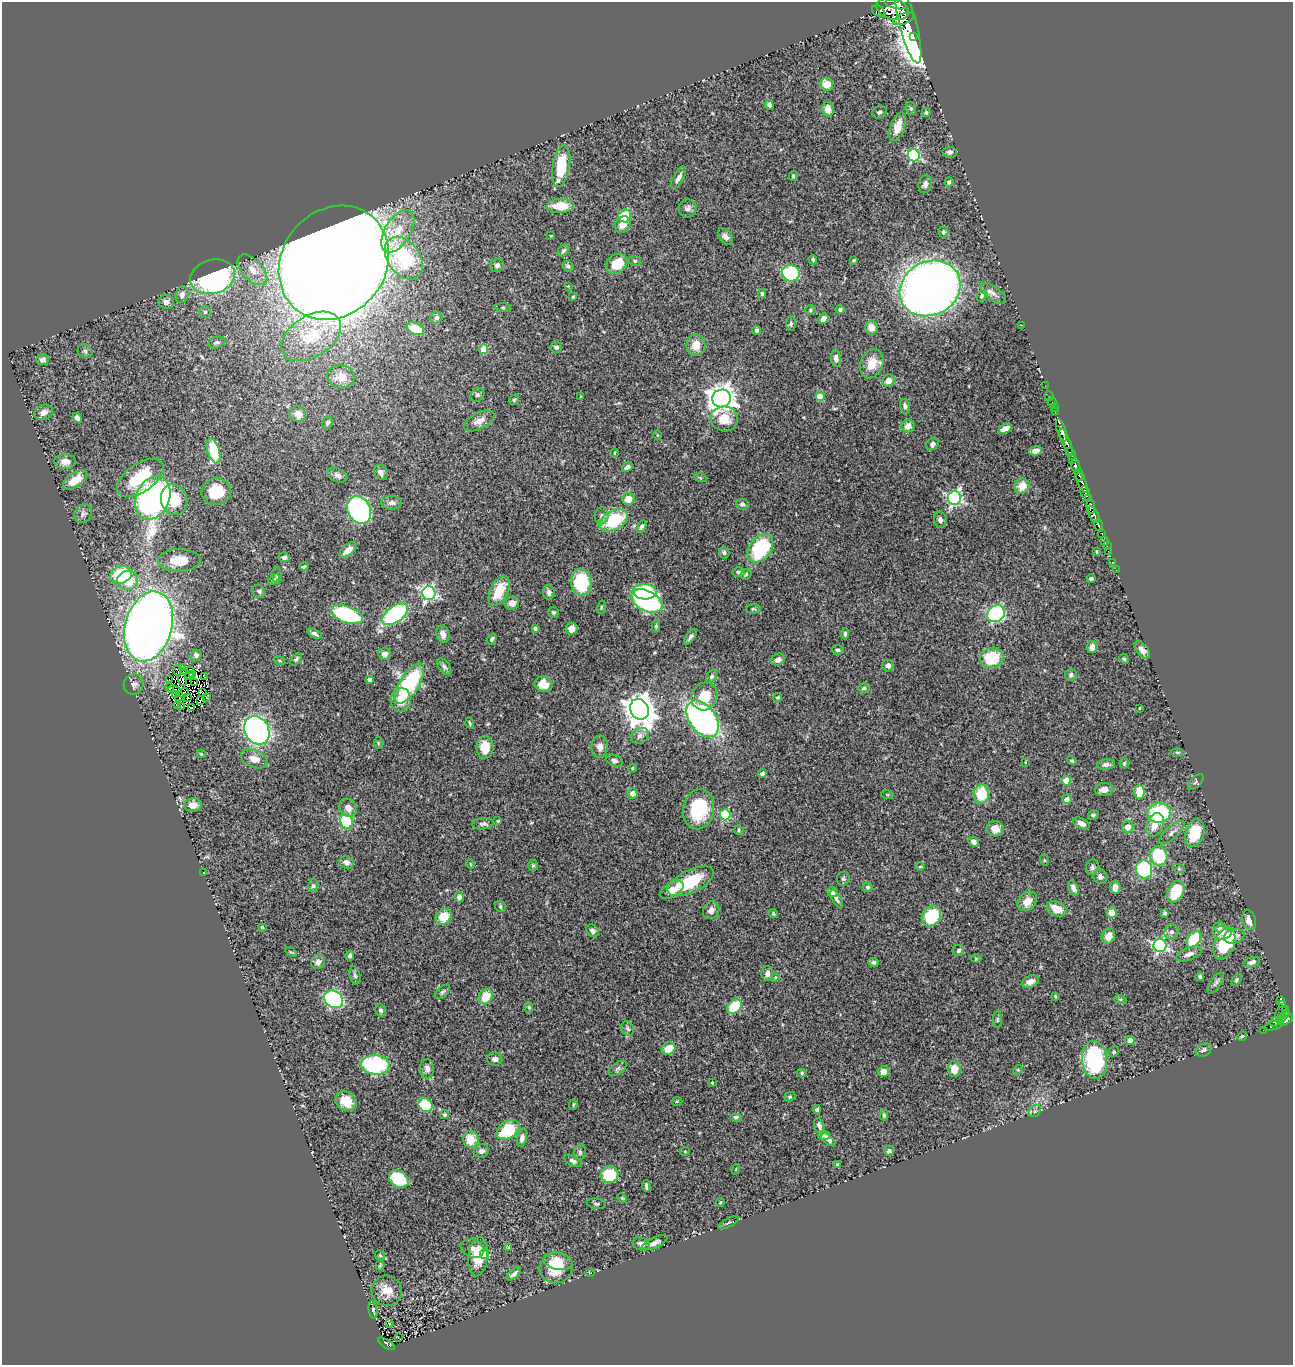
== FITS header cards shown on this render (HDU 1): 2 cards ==
NAXIS1  =                 1291
NAXIS2  =                 1363

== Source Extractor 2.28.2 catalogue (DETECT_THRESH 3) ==
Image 1291 x 1363 px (HDU 1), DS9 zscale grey, 1 PNG px = 1 image px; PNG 1295 x 1367 px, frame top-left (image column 1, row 1363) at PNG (2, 2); each listed source drawn as its Kron ellipse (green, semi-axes under 4 px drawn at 4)
Background 0.507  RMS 0.024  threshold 0.0712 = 3 sigma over >= 5 px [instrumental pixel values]
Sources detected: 405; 8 with non-positive FLUX_AUTO (blend fragments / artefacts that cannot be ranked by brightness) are neither listed nor drawn; the other 397 listed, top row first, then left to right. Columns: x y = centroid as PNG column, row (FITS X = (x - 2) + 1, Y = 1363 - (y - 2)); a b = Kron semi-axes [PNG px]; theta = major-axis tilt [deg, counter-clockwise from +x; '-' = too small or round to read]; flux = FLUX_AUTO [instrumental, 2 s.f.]
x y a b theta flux
896 4 11 4 -13 690
892 9 16 10 -17 1600
878 11 7 5 -38 270
903 19 11 5 20 560
908 25 39 8 -75 820
913 36 3 2 - 65
827 84 6 6 - 22
769 105 5 4 - 4.5
911 108 7 5 -70 2.8
828 109 7 5 -78 18
879 112 7 6 - 4.5
926 112 4 3 - 2.9
898 127 15 7 71 24
950 152 7 5 2 4.7
914 155 6 6 - 220
561 166 21 8 81 57
793 176 5 3 - 2.2
678 178 12 5 60 7.8
949 182 5 4 - 3
925 184 9 6 73 6
560 206 13 7 0 37
688 208 9 9 - 7.2
625 216 7 6 - 60
623 225 9 7 54 14
398 231 23 13 59 41
943 232 5 5 - 3.1
551 236 3 2 - 1.3
725 236 9 6 -55 7.4
563 251 7 5 44 3.2
404 258 24 16 -54 130
813 260 4 4 - 3.2
854 260 4 3 - 2.2
635 261 6 5 - 3.1
334 263 60 52 52 6500
617 264 11 9 38 44
497 265 7 6 - 5.2
568 266 6 5 - 3.3
252 270 19 10 -47 23
791 273 9 8 - 140
213 277 23 17 16 350
568 286 4 4 - 1.4
930 288 31 26 30 1700
993 293 15 6 -36 7.9
762 294 5 3 - 2.3
182 295 8 6 75 8.7
981 296 6 4 62 2.9
573 297 4 3 - 1.7
166 302 8 7 - 8
503 307 8 4 -1 2.9
840 309 4 4 - 3.7
811 310 5 4 - 2.3
205 312 6 5 - 2.8
436 318 6 5 - 3.3
823 319 6 4 53 13
791 324 7 4 -90 2.8
1022 325 2 2 - 13
871 327 7 6 - 20
415 329 9 5 -23 27
757 330 4 4 - 3.5
311 336 33 20 32 65
217 342 8 5 18 4.5
696 345 11 9 -89 17
556 347 5 5 - 4.6
484 349 5 4 - 38
85 351 8 6 -39 3.9
836 359 8 5 -84 8.3
42 360 6 5 - 6.6
872 364 15 11 70 29
341 377 14 11 -8 17
888 381 6 6 - 13
1045 385 2 2 - 3.6
477 395 7 6 - 3.5
1049 396 5 3 - 6.6
580 397 4 3 - 1.5
820 397 5 4 - 29
722 398 9 9 - 1800
514 400 5 5 - 2.2
1052 402 5 2 - 13
905 406 7 5 -76 4.5
1054 408 3 2 - 18
43 412 10 7 24 9
1055 412 2 2 - 6.4
298 414 8 7 - 14
77 418 5 4 - 7.1
724 419 14 12 -15 25
479 421 16 8 27 13
328 423 6 5 - 3.9
908 426 7 6 - 10
1005 429 7 4 29 18
1061 430 12 4 -72 560
657 435 5 3 - 1.5
1066 442 14 3 -68 510
932 444 7 5 46 5.5
214 451 13 6 -74 62
1035 451 6 4 7 6.8
614 453 4 3 - 1.5
1071 454 6 3 -67 50
1072 460 4 3 - 74
65 462 10 7 3 12
1076 466 7 3 -67 200
628 467 6 4 41 5.6
381 472 8 6 -56 6.1
337 475 10 6 -25 7.3
1079 475 6 3 -76 130
700 477 6 4 -20 1.9
140 478 26 14 35 87
75 480 14 7 34 28
1082 483 11 3 -66 250
1022 486 8 7 - 19
216 492 15 13 12 40
1085 493 7 4 -68 540
153 498 22 16 67 800
954 498 7 6 - 360
628 499 6 5 - 20
1088 499 3 3 - 110
174 500 15 13 -73 48
392 503 10 7 0 7
742 504 6 5 - 4.1
1091 506 7 3 -84 160
359 510 14 11 -61 290
83 514 9 8 - 6
1094 515 9 4 -63 500
602 516 8 7 - 5
614 520 15 9 29 88
940 520 8 6 -81 6.1
1098 525 6 3 -71 90
642 526 6 4 61 3.2
1102 533 3 3 - 46
1105 541 4 3 - 37
1107 546 2 2 - 4
760 548 16 11 54 110
348 550 10 5 41 15
1108 551 2 2 - 5.8
724 552 6 5 - 3.9
1096 552 3 2 - 1.6
284 557 6 4 -6 5
179 560 21 11 0 36
1113 562 3 2 - 0.97
304 567 4 3 - 2.2
1116 570 2 2 - 4.6
739 572 6 4 -2 3.4
746 574 6 4 46 2.3
121 575 11 8 19 80
277 576 8 5 -83 3.3
1091 579 4 3 - 3.3
128 580 10 9 - 45
274 580 7 4 42 2.5
581 582 13 10 -88 89
259 591 7 6 - 3
499 591 16 8 64 42
549 592 7 5 -85 4.6
645 592 12 7 -3 98
429 593 7 6 - 370
647 601 17 10 -28 250
512 603 7 6 - 10
601 607 7 4 72 2.2
753 609 7 4 6 3.1
553 612 6 5 - 2.7
395 614 15 8 35 230
996 614 9 8 - 210
347 615 16 8 -20 170
149 626 36 23 74 2200
656 626 6 4 89 2.1
535 628 4 3 - 3
571 629 6 6 - 14
315 634 8 4 -29 5
443 634 9 6 -76 9.1
845 634 6 3 85 3.3
690 637 9 4 55 4.9
492 639 6 4 54 3.9
1092 647 6 5 - 10
838 650 6 4 2 3.2
1142 650 10 5 -49 8.7
384 654 6 6 - 8.8
196 655 5 5 - 4.9
992 658 12 10 19 65
296 659 7 4 51 2.7
1124 659 5 4 - 2.2
778 660 7 5 27 6.9
280 661 5 3 - 1.5
888 666 6 5 - 7.1
444 667 9 5 -53 4.6
183 668 2 2 - 0.58
190 670 3 2 - 1.2
177 671 5 2 - 1.2
183 672 3 2 - 2.5
192 674 3 2 - 2
1071 675 6 5 - 3.9
190 676 4 3 - 2.3
711 676 7 5 63 3.8
204 677 2 2 - 1.9
169 679 2 2 - 3.7
182 679 6 3 -84 5.1
369 680 4 4 - 4.8
194 683 2 2 - 1.6
409 683 23 9 58 140
134 684 10 9 - 8.2
543 684 9 7 -21 26
169 688 3 2 - 1.1
864 688 6 5 - 3.4
174 690 6 2 -11 0.68
202 692 4 3 - 3.1
184 693 5 2 - 0.72
176 695 3 2 - 2.2
704 696 14 12 64 35
179 697 4 2 - 1.9
206 697 3 2 - 0.45
778 697 5 4 - 2.6
188 698 3 2 - 0.79
201 700 3 2 - 4.5
401 700 12 10 86 25
177 706 3 2 - 63
181 707 3 2 - 3.6
191 708 4 3 - 3.1
1139 708 3 2 - 1.1
639 709 10 9 - 2400
703 719 20 13 -54 460
470 723 5 3 - 1.9
257 730 15 12 -62 460
640 736 9 7 30 7.1
378 743 6 3 -73 1.8
485 747 11 8 90 22
600 747 11 8 88 9.5
1177 752 7 3 -1 2
201 754 4 4 - 1.9
254 759 14 8 -21 15
614 761 8 5 -20 5.5
1072 761 5 4 - 2.2
1025 762 4 2 - 1.1
1124 763 5 5 - 3.3
1106 764 9 5 7 6.3
632 768 4 4 - 1.8
762 774 4 4 - 5.5
1066 781 4 4 - 28
1196 782 10 5 46 2.5
1104 790 9 6 7 12
1139 792 7 5 -89 38
633 793 5 5 - 11
887 794 6 4 -20 1.8
981 794 9 7 88 51
1067 799 5 4 - 8.1
193 805 9 6 2 12
348 808 9 8 - 13
698 809 20 15 79 88
1159 813 12 9 7 130
725 815 5 5 - 100
1093 815 5 5 - 3.4
346 821 7 6 - 120
498 821 3 3 - 1.7
1081 823 9 5 -26 7.8
483 824 11 5 8 4.3
1155 825 12 8 67 17
1128 827 6 5 - 14
995 829 8 7 - 17
739 830 5 4 - 1.9
1172 833 16 6 41 7.6
1195 833 14 9 72 50
974 842 5 4 - 6.2
1159 856 10 8 -71 79
1044 860 6 3 -71 1.5
346 862 7 6 - 7.2
470 864 5 3 - 1.5
533 865 6 4 -89 2.5
920 867 5 3 - 1.6
1092 867 8 6 78 4.3
1144 869 9 8 - 160
1179 869 6 4 -18 2.1
204 873 3 2 - 0.95
1100 877 7 7 - 5.4
843 879 7 6 - 3.5
691 881 25 11 26 77
313 886 6 5 - 3.2
868 887 5 5 - 3.3
1073 888 8 5 -66 8
1115 888 6 5 - 10
672 890 13 7 29 20
1176 891 12 8 64 58
832 892 5 4 - 11
459 897 5 4 - 5.4
837 899 10 4 -61 3.9
1027 901 11 8 46 18
500 906 6 5 - 2.8
1057 909 10 7 -26 21
711 910 9 8 - 8.2
1111 912 5 5 - 16
773 913 5 4 - 2.2
1165 913 4 4 - 2.7
931 916 11 9 54 81
444 917 8 7 - 33
1249 920 10 6 -74 13
262 927 3 3 - 1.8
1219 927 5 5 - 5.6
592 931 7 5 -42 5.8
1171 932 7 7 - 5
1222 932 9 7 8 12
1108 936 8 6 65 17
1234 936 10 7 16 12
1194 939 9 6 56 78
1224 944 16 10 68 80
1160 946 6 6 - 320
958 950 6 5 - 3.7
291 952 6 3 -35 1.9
1189 954 13 6 21 8.6
350 956 5 4 - 3.6
976 959 5 3 - 1.5
318 962 7 6 - 8.1
873 962 5 4 - 3.7
1252 962 8 5 19 5.4
767 974 7 6 - 7.4
355 975 9 5 -76 3.8
775 977 3 3 - 1.4
1200 977 4 4 - 3.2
1236 980 6 4 55 2.5
1030 982 9 5 23 8.7
1216 983 12 5 56 4.6
442 992 9 5 42 3.3
1055 996 4 3 - 1.7
486 997 8 6 63 31
334 999 10 8 -33 210
1120 999 6 4 -18 2.5
1281 1001 4 3 - 43
1283 1005 4 3 - 66
529 1007 5 4 - 2.4
735 1007 8 6 46 65
1285 1009 4 3 - 32
381 1010 6 5 - 4.4
1281 1012 7 3 52 35
1285 1013 3 2 - 7.3
1281 1019 5 3 - 28
997 1020 8 4 90 2.3
1287 1020 8 3 37 170
1275 1022 5 3 - 38
1274 1025 10 3 17 32
628 1028 8 6 -62 4.2
1263 1030 2 2 - 1.3
1242 1036 5 4 - 1.6
1130 1040 4 4 - 18
669 1049 7 6 - 24
1204 1050 8 6 29 4.5
1114 1052 6 4 48 2.4
495 1059 8 6 -11 6.5
1095 1060 19 12 -83 180
375 1065 14 10 -5 180
618 1068 10 5 37 4.7
427 1069 9 7 -87 7.5
954 1069 8 6 -87 21
1018 1070 5 4 - 2
884 1072 5 5 - 13
802 1073 5 4 - 2.1
712 1083 3 3 - 1.5
790 1097 6 4 21 2.3
346 1101 11 9 -37 30
677 1101 5 3 - 1.6
426 1105 7 6 - 64
573 1105 5 3 - 1.9
817 1110 4 4 - 3.2
1035 1111 7 5 47 3.8
444 1115 4 4 - 2.5
884 1115 5 3 - 2.5
736 1117 6 4 0 2.7
819 1126 8 5 -73 5.9
508 1130 12 8 33 71
824 1136 6 4 3 3.2
522 1138 9 5 76 6.3
471 1139 8 7 - 29
828 1140 9 4 -39 4.3
481 1151 7 6 - 6.3
685 1151 5 3 - 1.3
889 1151 5 4 - 5.6
580 1152 8 5 81 4.1
573 1161 9 5 -26 4.7
838 1165 4 3 - 3.8
736 1169 5 3 - 1.3
610 1175 9 8 - 66
399 1179 10 8 -37 84
646 1186 6 3 -86 3.5
622 1198 5 4 - 1.9
720 1203 4 3 - 1.3
596 1204 9 5 -9 3.6
729 1223 11 2 29 2.1
655 1243 14 5 25 6.9
641 1244 8 6 -17 7.2
508 1247 4 3 - 1.7
473 1248 12 9 -21 9.9
484 1254 5 4 - 26
380 1255 6 4 -46 2.1
478 1257 20 9 83 38
558 1261 15 8 -12 28
380 1265 5 3 - 2.2
556 1268 17 15 14 47
590 1273 4 3 - 1
514 1274 8 4 39 4.5
387 1291 15 15 - 21
373 1310 9 3 -80 2.7
389 1324 3 2 - 2.5
398 1337 3 2 - 1
387 1344 9 4 -32 67
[8 non-positive-flux detections neither listed nor drawn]